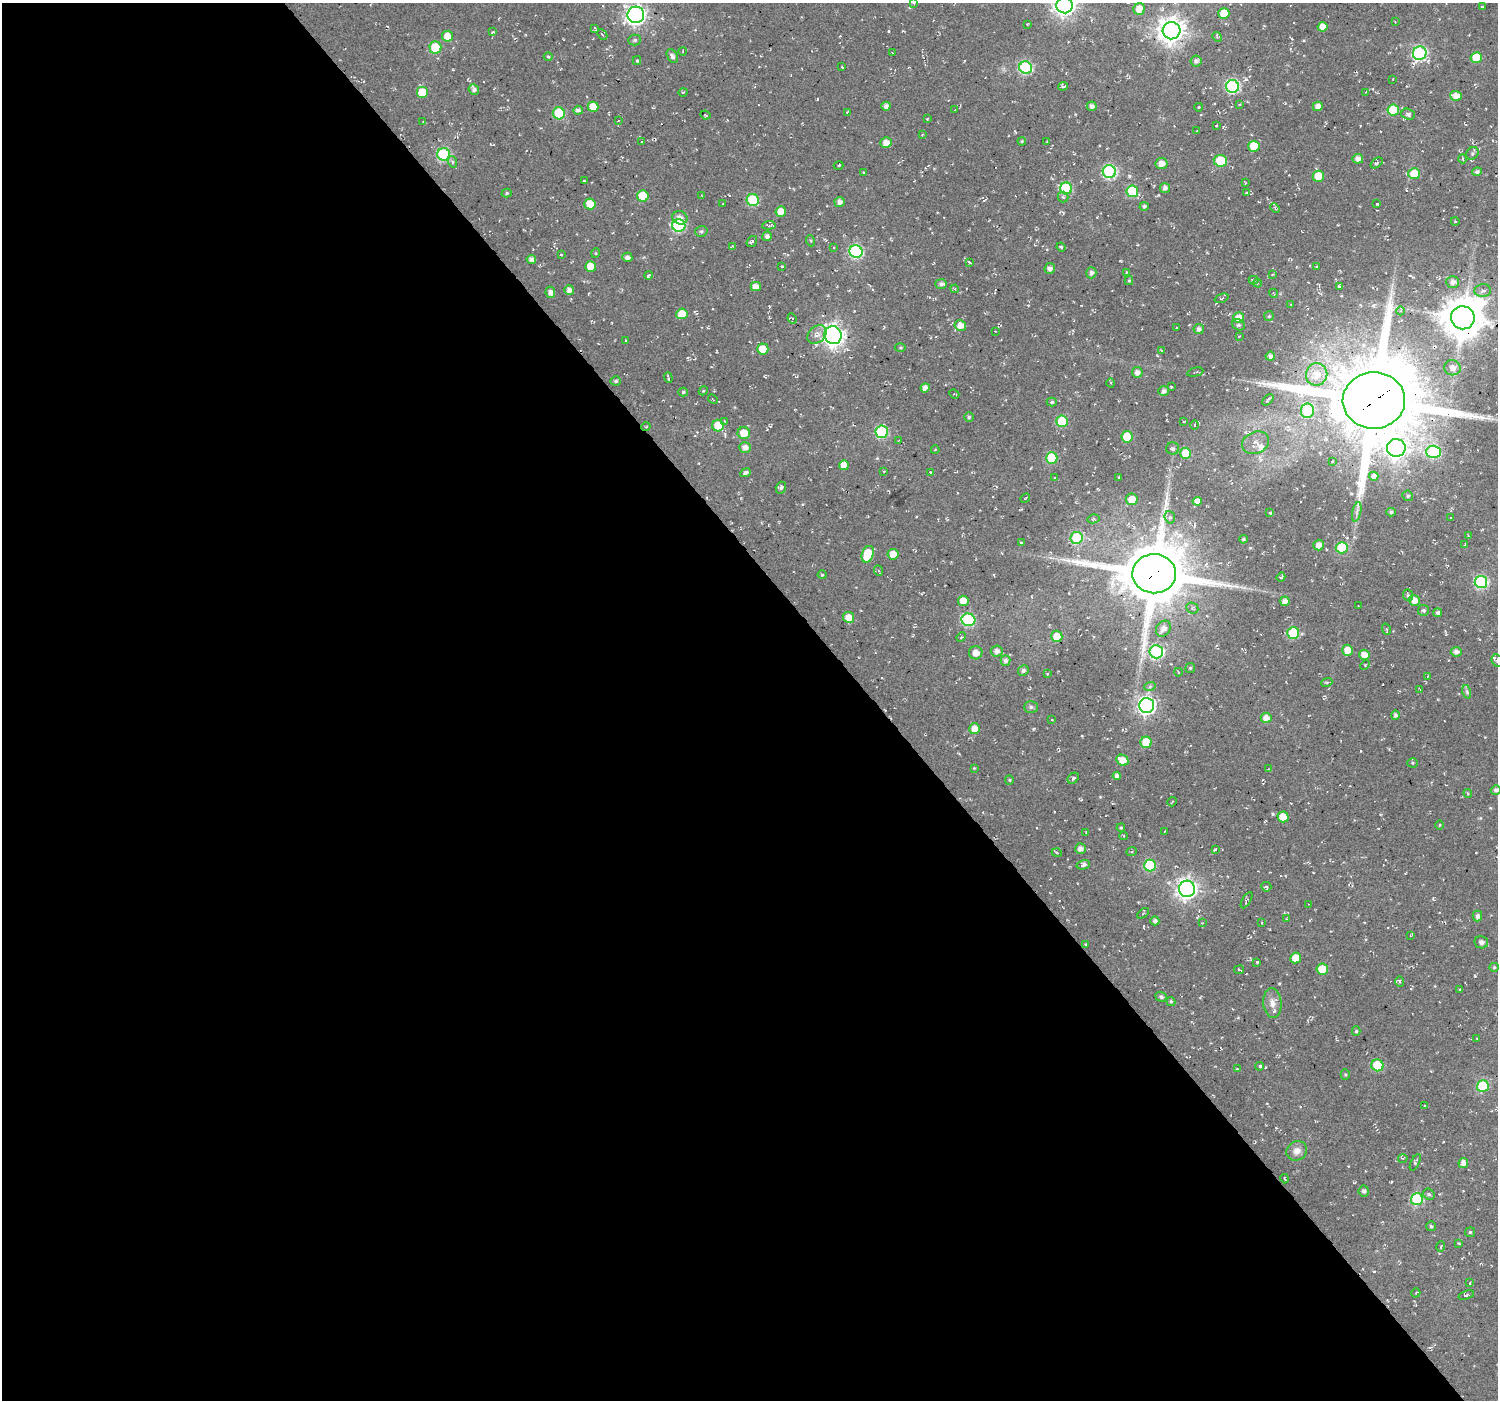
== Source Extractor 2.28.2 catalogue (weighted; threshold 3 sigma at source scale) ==
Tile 9 of 4 x 4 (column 1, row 3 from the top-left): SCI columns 26-1521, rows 1611-3008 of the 6009 x 5953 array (HDU 1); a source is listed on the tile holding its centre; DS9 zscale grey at full resolution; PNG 1500 x 1402 px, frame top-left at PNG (2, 3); each listed source drawn as its Kron ellipse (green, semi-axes under 4 px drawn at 4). Shown black and unused: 58% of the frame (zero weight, under 2 of 3 exposures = <1% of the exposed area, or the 3 px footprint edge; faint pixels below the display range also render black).
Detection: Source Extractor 2.28.2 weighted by HDU 2 'WHT'; one run over the whole footprint, this tile lists its part. Background 0.0558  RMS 0.0079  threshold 0.0357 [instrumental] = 3 sigma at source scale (4.5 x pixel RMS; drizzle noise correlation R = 1.50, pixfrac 1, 0.0396/0.0396 arcsec/px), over >= 5 px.
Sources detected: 345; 2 inside a brighter object's white glare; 15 cosmic-ray / hot-pixel residue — neither listed nor drawn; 1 inside a brighter listed object's ellipse — not listed separately; the other 327 listed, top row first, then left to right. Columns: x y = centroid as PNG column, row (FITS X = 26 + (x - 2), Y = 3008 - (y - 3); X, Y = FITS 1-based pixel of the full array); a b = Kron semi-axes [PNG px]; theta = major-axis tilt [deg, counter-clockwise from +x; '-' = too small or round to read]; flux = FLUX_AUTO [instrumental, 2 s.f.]
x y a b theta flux
914 3 4 3 - 0.76
1065 5 8 8 - 460
1482 7 3 2 - 0.64
1139 9 6 5 - 12
1224 13 5 5 - 16
636 15 8 8 - 350
1395 22 3 2 - 0.53
1027 24 3 3 - 0.59
1322 27 5 4 - 7
595 28 4 3 - 0.89
1172 31 9 8 - 840
493 32 4 3 - 0.96
602 34 6 3 -47 0.92
447 36 5 5 - 10
1217 37 5 4 - 1.3
635 40 6 5 - 1.4
435 47 6 6 - 29
683 51 4 3 - 0.69
892 53 3 2 - 0.63
1420 53 7 6 - 130
672 56 7 5 -63 2.8
548 57 4 4 - 0.94
1476 57 5 5 - 20
637 61 4 4 - 0.96
1196 61 5 5 - 2.3
842 67 3 2 - 0.61
1026 68 6 6 - 84
1393 79 3 2 - 0.44
1063 86 5 4 - 1.9
1232 86 6 6 - 100
474 90 5 5 - 2.6
422 92 6 6 - 16
683 92 4 3 - 0.64
1366 92 3 2 - 0.54
1456 96 6 5 - 7.4
1240 104 4 3 - 0.8
886 106 4 4 - 3.2
1092 106 5 5 - 3.3
1318 106 5 4 - 5.4
593 107 5 5 - 11
1199 107 4 3 - 0.54
578 110 5 4 - 2.7
955 110 3 2 - 0.49
1393 110 6 5 - 28
847 112 3 2 - 0.71
559 113 6 6 - 42
1408 114 7 5 -22 2.8
705 115 5 2 - 0.77
927 119 3 2 - 0.59
618 121 4 3 - 0.54
423 122 4 2 - 0.61
1216 126 3 2 - 0.52
1197 131 2 2 - 0.48
922 134 3 3 - 0.68
1022 141 4 4 - 0.81
1047 141 3 2 - 0.54
642 142 3 2 - 0.77
886 143 5 5 - 6.8
1254 146 5 5 - 22
1472 153 7 5 47 1.6
444 154 6 6 - 80
1358 159 5 5 - 4.3
1463 159 4 3 - 0.7
1220 161 7 5 -8 29
453 162 6 4 -71 1.2
1376 163 7 4 38 1.7
1161 164 6 5 - 5.2
839 165 5 2 - 0.79
863 172 3 3 - 0.62
1109 172 6 6 - 110
1477 172 4 4 - 2.2
1414 174 5 5 - 22
1318 176 5 5 - 15
584 181 3 2 - 0.55
1245 183 4 2 - 0.55
1066 188 6 6 - 59
1165 188 5 5 - 3.1
1132 191 6 5 - 39
1246 192 3 3 - 0.88
507 193 5 4 - 1.2
643 196 6 5 - 26
702 196 3 3 - 0.59
1063 197 5 5 - 1.4
753 200 6 6 - 51
839 202 5 5 - 3.7
590 204 5 5 - 13
723 204 3 2 - 0.51
1377 204 3 3 - 0.63
1144 206 4 4 - 1.7
1275 208 5 3 - 1
781 211 5 5 - 9.2
680 218 7 6 - 4.6
1455 221 4 3 - 0.58
769 225 7 3 5 1.6
679 226 7 6 - 84
701 231 6 5 - 1.5
767 236 5 4 - 2.9
752 241 6 4 55 1.5
811 241 5 3 - 0.81
732 246 3 3 - 0.66
1061 247 4 3 - 0.94
834 248 3 2 - 0.77
856 252 6 6 - 100
596 253 5 3 - 0.66
561 255 4 3 - 0.75
627 257 5 4 - 3.5
531 259 5 4 - 3.6
969 262 3 3 - 1.3
591 266 5 5 - 11
782 266 3 2 - 0.59
1317 266 3 3 - 1.1
1050 268 5 5 - 3.1
1126 272 3 3 - 0.64
1091 273 5 5 - 2.7
1272 274 4 3 - 0.61
648 275 4 3 - 1.1
1253 280 5 4 - 1
1129 281 4 4 - 0.9
1453 282 6 6 - 4.4
1257 283 4 2 - 0.63
941 284 6 5 - 2.3
1339 286 3 3 - 1.4
756 287 5 4 - 5.8
955 289 4 3 - 0.87
569 290 5 5 - 4.1
1483 291 8 6 5 3.1
550 292 6 4 -79 2.9
1273 293 4 3 - 0.65
1221 298 7 3 21 1.1
1291 304 3 2 - 0.87
1401 311 4 3 - 0.86
682 314 5 5 - 13
1269 316 5 5 - 1.2
792 318 5 4 - 1.6
1239 318 5 5 - 8.8
1463 318 12 11 - 2500
960 325 5 5 - 7.4
1239 325 6 5 - 1.7
1176 328 3 2 - 0.7
1199 329 5 5 - 3
995 331 2 2 - 0.5
817 334 11 8 43 4.5
833 335 9 8 - 390
1239 336 3 3 - 0.82
625 341 3 3 - 0.97
900 347 5 3 - 0.94
763 349 5 5 - 13
1161 350 3 2 - 0.56
1270 356 5 4 - 2.9
1452 368 8 7 - 4.2
1137 372 5 5 - 3.9
1195 372 8 2 13 0.96
1317 374 11 10 - 12
668 377 5 2 - 1.5
616 381 5 4 - 1.6
1111 383 4 3 - 0.98
1171 387 3 3 - 1
925 388 4 4 - 4.1
703 391 5 3 - 0.8
1164 391 5 5 - 3.3
683 392 5 4 - 1.2
954 394 5 2 - 0.71
713 399 5 2 - 0.65
1268 400 6 3 46 1.5
1374 400 31 28 4 11000
1052 402 5 4 - 1.4
1307 411 7 6 - 43
969 417 5 5 - 1.3
725 421 3 3 - 0.96
1062 421 6 6 - 33
1183 421 4 3 - 0.82
1195 425 5 3 - 1
718 426 6 6 - 15
646 427 5 3 - 0.71
882 432 6 6 - 66
744 433 6 6 - 12
1127 437 5 5 - 26
899 440 4 2 - 0.58
1255 443 14 10 21 5.7
745 447 6 5 - 4.6
1396 448 9 9 - 330
1173 449 6 6 - 1.9
935 450 4 2 - 0.55
1434 452 7 6 - 61
1186 453 5 5 - 17
1052 458 6 6 - 37
1332 461 3 2 - 0.82
844 465 5 5 - 8
884 471 3 2 - 0.54
930 472 3 3 - 0.58
746 473 6 4 26 2.6
1374 476 4 4 - 5.1
1118 477 3 2 - 0.66
1055 478 3 2 - 0.74
781 488 6 5 - 1.8
1408 496 5 5 - 1.5
1025 498 5 2 - 0.64
1132 499 6 5 - 9
1197 501 4 4 - 5.4
1357 512 10 4 77 2.4
1391 512 4 4 - 1.5
1270 513 4 3 - 0.72
1170 517 6 5 - 1.6
1450 518 3 2 - 0.68
1093 519 6 4 13 1.1
1468 535 3 3 - 0.73
1077 538 6 6 - 47
1243 539 4 4 - 1.2
1021 543 4 4 - 1.1
1465 544 2 2 - 0.62
1319 545 5 5 - 5.5
1342 548 6 6 - 44
868 554 8 5 70 28
893 554 5 5 - 7
879 571 5 3 - 0.84
1154 574 22 19 -1 5900
822 575 4 4 - 0.85
1281 577 4 3 - 1.7
1481 582 6 6 - 85
1408 595 6 5 - 1.4
1414 600 5 5 - 6.3
963 601 5 5 - 11
1285 601 5 4 - 4.1
1358 606 2 2 - 0.6
1192 608 6 5 - 1.9
1424 610 5 5 - 1.6
1438 613 4 4 - 2
848 617 5 5 - 10
968 620 7 6 - 76
1163 629 8 7 - 5.4
1386 629 6 3 -71 0.92
1293 633 6 6 - 39
1057 636 6 5 - 9.9
961 637 5 4 - 1
1347 650 5 5 - 8.9
997 651 6 5 - 4.1
1156 652 7 6 - 100
1456 652 5 4 - 3.8
976 653 7 6 - 5.7
1364 655 5 5 - 6.7
1005 660 5 5 - 2.3
1497 661 6 5 - 1.9
1365 665 5 3 - 0.89
1190 668 5 5 - 1
1023 670 5 5 - 2.1
1178 672 4 2 - 0.7
1047 674 3 2 - 0.56
1428 676 3 2 - 0.46
1327 682 5 3 - 1
1150 686 6 4 20 1.2
1420 689 4 2 - 0.55
1467 692 7 4 -72 1.7
1147 705 7 7 - 270
1031 707 7 5 0 1.7
1395 715 4 4 - 2.4
1266 718 5 5 - 6.1
1052 720 3 2 - 0.51
975 729 5 5 - 8.2
1146 742 5 5 - 22
1122 760 6 5 - 9.3
1413 763 5 4 - 0.97
974 768 4 4 - 0.59
1268 769 3 2 - 0.51
1117 776 4 4 - 3.2
1073 778 6 5 - 1.6
1009 780 5 4 - 0.88
1496 790 5 4 - 2.1
1468 793 4 4 - 1
1172 802 5 2 - 0.67
1283 817 5 5 - 14
1440 825 5 3 - 0.74
1121 828 4 3 - 1
1165 831 3 2 - 0.53
1086 832 2 2 - 0.46
1124 836 4 3 - 0.7
1080 849 5 5 - 3.8
1215 849 3 2 - 0.95
1132 851 5 3 - 0.75
1057 853 5 3 - 0.79
1083 865 7 4 16 3
1150 865 6 6 - 59
1266 887 5 5 - 1.8
1187 889 8 8 - 390
1247 900 9 3 59 1.1
1309 904 3 2 - 0.53
1143 913 7 3 37 1.2
1477 916 5 4 - 2.8
1286 919 3 3 - 0.62
1155 921 4 4 - 2.6
1262 922 3 2 - 0.8
1202 923 3 2 - 0.51
1410 936 4 2 - 0.72
1481 942 7 6 - 3.7
1085 944 3 3 - 0.96
1296 958 5 5 - 9.4
1257 962 3 3 - 1.1
1494 967 4 4 - 0.93
1322 969 6 5 - 16
1239 970 5 3 - 0.8
1400 981 5 4 - 1.7
1460 989 3 2 - 0.92
1161 997 6 5 - 1.8
1171 1001 5 4 - 1.1
1272 1003 15 9 -84 6.4
1356 1031 4 4 - 1.2
1477 1038 2 2 - 0.58
1377 1065 6 6 - 33
1260 1066 4 4 - 1.5
1237 1069 3 3 - 0.62
1345 1074 5 4 - 0.99
1483 1086 6 6 - 44
1425 1106 3 3 - 0.87
1297 1151 10 9 - 5.3
1403 1158 5 3 - 0.65
1415 1162 9 4 64 1.3
1463 1163 5 5 - 4
1285 1179 4 2 - 0.84
1364 1191 5 5 - 2
1429 1194 6 5 - 1.4
1417 1199 6 6 - 61
1431 1226 5 5 - 1.4
1470 1232 5 5 - 1
1459 1244 4 2 - 0.56
1441 1247 5 3 - 0.93
1470 1283 4 3 - 0.98
1416 1293 5 2 - 0.72
1466 1295 8 3 17 1.2
Overlapping masked pixels (flux is a lower limit): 4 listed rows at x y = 1463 318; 1374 400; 646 427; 1154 574
Isophote crosses this tile's border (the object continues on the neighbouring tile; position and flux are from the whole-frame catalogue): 7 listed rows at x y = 914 3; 1065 5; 1139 9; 1224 13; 1463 318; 1497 661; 1496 790